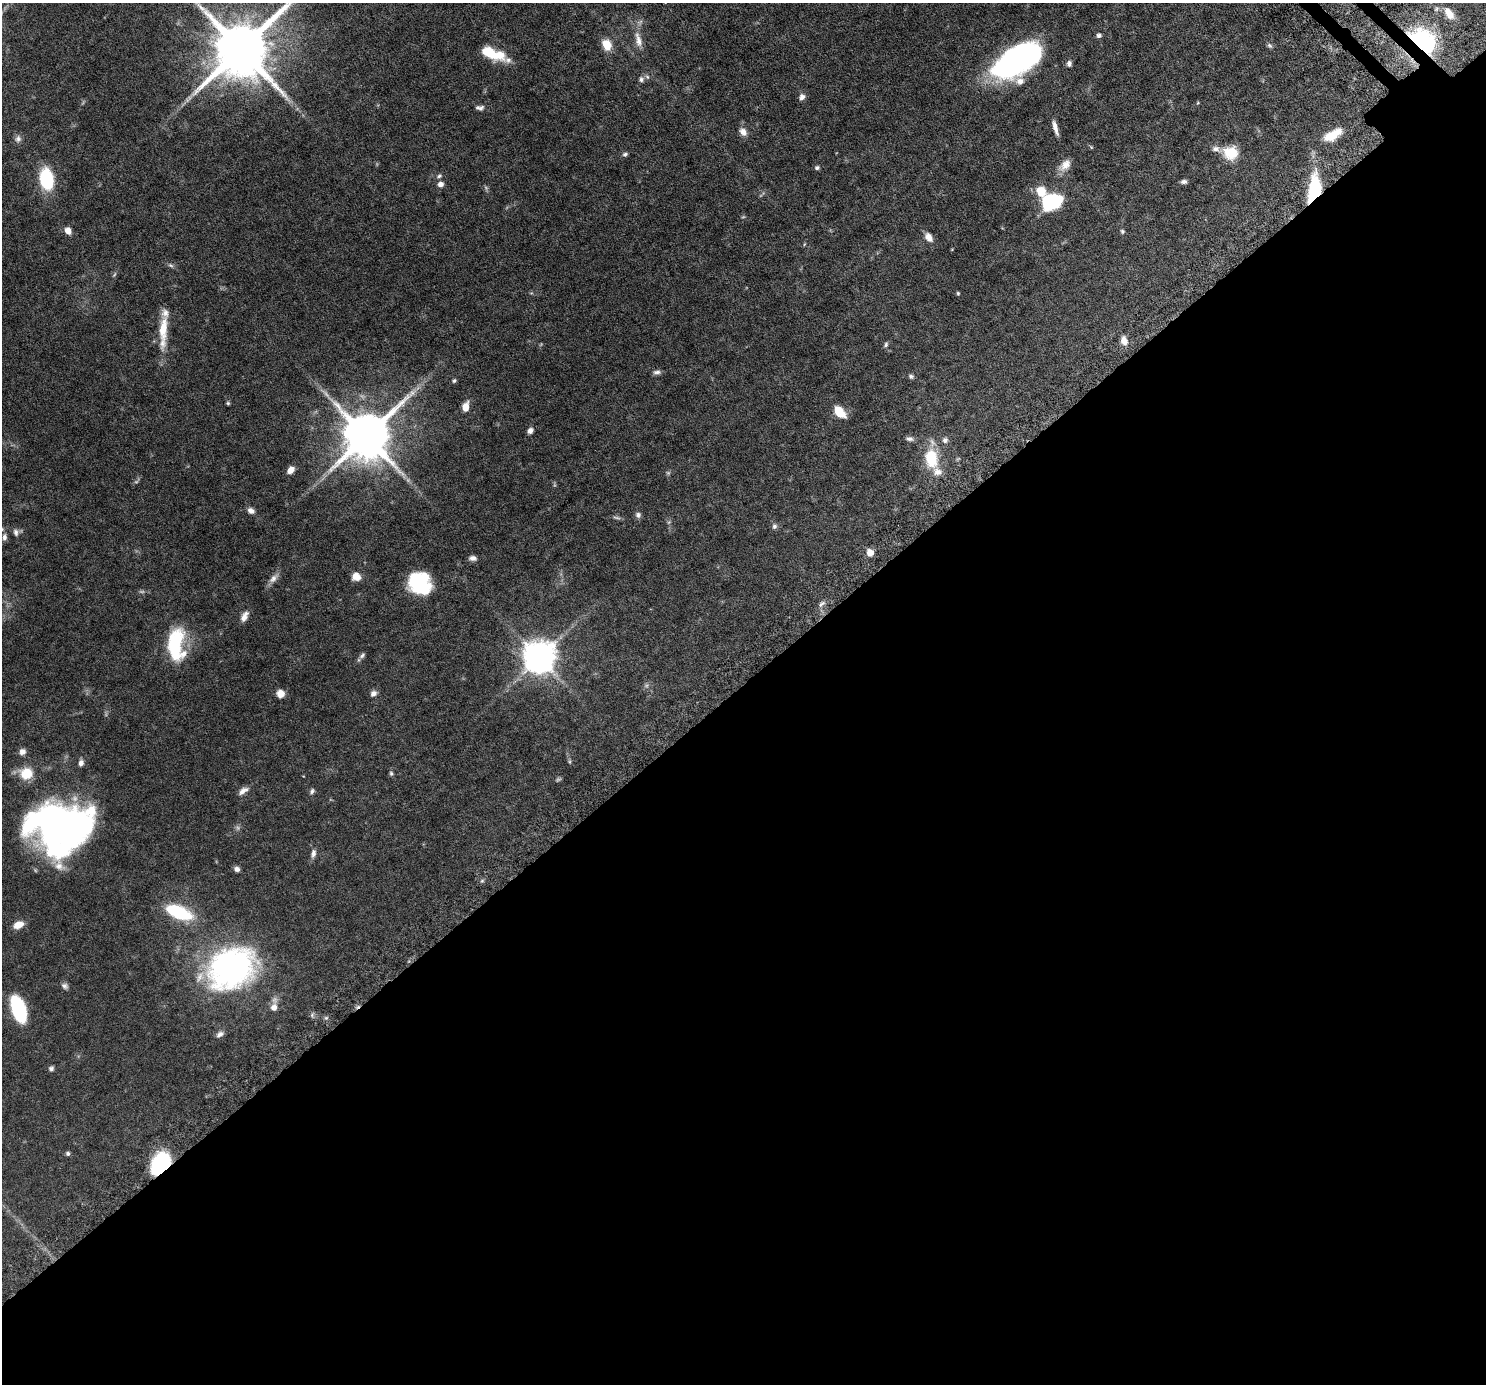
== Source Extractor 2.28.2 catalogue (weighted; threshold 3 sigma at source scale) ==
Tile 15 of 4 x 4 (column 3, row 4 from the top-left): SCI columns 3039-4522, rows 345-1726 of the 6076 x 6075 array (HDU 1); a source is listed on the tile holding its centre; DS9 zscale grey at full resolution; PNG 1488 x 1386 px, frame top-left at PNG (2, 3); no overlay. Shown black and unused: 51% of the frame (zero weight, under 6 of 12 exposures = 4% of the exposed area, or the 3 px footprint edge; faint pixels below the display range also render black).
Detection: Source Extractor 2.28.2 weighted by HDU 2 'WHT'; one run over the whole footprint, this tile lists its part. Background 0.0542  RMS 0.0019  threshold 0.00759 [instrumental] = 3 sigma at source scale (4.09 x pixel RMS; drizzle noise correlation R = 1.36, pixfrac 0.8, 0.05/0.05 arcsec/px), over >= 5 px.
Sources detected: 113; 15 too faint to see at this stretch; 2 inside a brighter object's white glare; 1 cosmic-ray / hot-pixel residue — not listed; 5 inside a brighter listed object's ellipse — not listed separately; the other 90 listed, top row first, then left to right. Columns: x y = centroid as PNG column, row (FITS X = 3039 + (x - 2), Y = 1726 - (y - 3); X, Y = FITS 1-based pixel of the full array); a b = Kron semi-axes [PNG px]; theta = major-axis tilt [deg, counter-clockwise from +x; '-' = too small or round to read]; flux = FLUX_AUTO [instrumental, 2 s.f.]
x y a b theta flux
1449 13 18 10 -54 1.9
1099 35 6 6 - 0.43
638 40 24 9 -75 1.8
1422 42 22 17 -41 26
607 45 12 9 -68 2.6
1270 46 8 6 -44 0.36
241 49 18 15 45 1400
489 52 22 10 -32 4.3
1016 61 47 24 32 44
1069 64 8 6 88 0.51
641 79 9 8 - 0.57
802 97 8 7 - 0.73
1198 103 5 4 - 0.16
480 108 11 6 1 0.57
1055 127 18 5 -74 1.1
743 132 12 9 -48 1
1333 135 23 10 31 3.2
18 139 10 9 - 0.67
1091 147 6 4 -46 0.19
1231 153 18 15 -6 3.6
625 154 7 5 19 0.36
1065 165 18 10 45 1.7
817 168 6 5 - 0.34
439 176 8 6 36 0.41
46 179 14 9 -80 15
1184 182 7 5 6 0.48
440 184 7 7 - 0.79
1314 189 29 12 81 11
1041 191 13 11 -57 2.9
1051 201 17 12 13 17
68 231 7 6 - 1.3
1122 231 5 5 - 0.31
929 237 12 8 -56 1.3
171 265 8 5 -27 0.37
114 275 8 4 55 0.26
958 293 5 4 - 0.19
163 331 46 9 87 4.4
1124 341 10 7 -72 1.4
886 345 7 5 59 0.35
657 372 9 6 3 0.56
911 376 7 6 - 0.35
454 381 5 5 - 0.29
228 403 4 4 - 0.24
466 407 12 8 77 1.6
840 412 13 8 -46 3.7
530 431 7 6 - 0.7
366 436 15 14 - 930
910 439 11 5 -12 0.5
945 440 7 7 - 0.55
931 458 24 15 -82 6.1
291 470 8 6 50 1.4
251 511 8 7 - 0.76
638 515 8 7 - 0.51
774 526 8 6 73 0.47
16 532 10 8 -80 0.7
4 537 11 6 86 0.72
870 553 6 5 - 1.9
472 558 9 6 -4 0.65
356 577 10 9 - 1.5
273 578 17 8 46 1.1
419 583 21 18 -37 12
822 604 11 5 34 0.55
244 616 13 7 64 1.1
175 645 38 17 86 11
362 655 10 6 46 0.48
539 657 11 11 - 270
373 693 8 7 - 0.71
280 694 8 8 - 1.4
22 752 8 7 - 0.86
570 761 8 4 -82 0.26
81 763 9 6 83 0.68
26 773 13 12 - 4.3
391 773 6 5 - 0.28
243 791 14 7 32 0.95
312 791 8 6 56 0.39
59 826 58 42 44 53
313 853 12 7 76 0.76
237 869 7 6 - 0.63
482 881 6 4 19 0.25
178 912 25 11 -22 12
18 925 11 7 24 2
231 968 32 26 27 67
65 986 9 7 -30 0.55
274 1007 11 8 76 1.2
19 1009 22 10 -72 15
326 1018 5 5 - 0.29
220 1034 11 7 32 0.7
51 1068 6 6 - 0.4
68 1153 5 5 - 0.34
161 1163 20 13 56 16
Overlapping masked pixels (flux is a lower limit): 3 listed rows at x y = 1422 42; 1314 189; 161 1163
Isophote crosses this tile's border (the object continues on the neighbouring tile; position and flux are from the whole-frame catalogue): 1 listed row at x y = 241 49